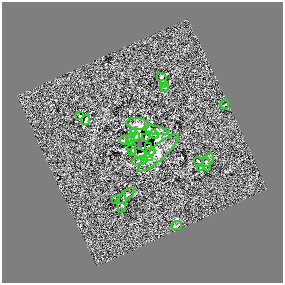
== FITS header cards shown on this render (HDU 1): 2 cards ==
NAXIS1  =                  281 /
NAXIS2  =                  281 /

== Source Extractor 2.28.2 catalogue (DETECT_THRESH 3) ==
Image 281 x 281 px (HDU 1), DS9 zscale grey, 1 PNG px = 1 image px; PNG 285 x 285 px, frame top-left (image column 1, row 281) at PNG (2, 2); each listed source drawn as its Kron ellipse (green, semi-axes under 4 px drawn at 4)
Background 0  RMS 34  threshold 102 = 3 sigma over >= 5 px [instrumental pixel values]
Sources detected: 31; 3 with non-positive FLUX_AUTO (blend fragments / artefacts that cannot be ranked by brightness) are neither listed nor drawn; the other 28 listed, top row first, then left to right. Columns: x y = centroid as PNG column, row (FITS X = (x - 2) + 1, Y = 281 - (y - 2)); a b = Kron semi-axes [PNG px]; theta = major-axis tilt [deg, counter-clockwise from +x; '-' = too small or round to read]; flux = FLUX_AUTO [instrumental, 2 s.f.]
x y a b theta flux
162 79 6 3 -56 3700
164 84 3 2 - 1200
164 87 3 2 - 1700
225 104 4 2 - 2200
80 116 3 2 - 1900
86 120 5 2 - 3200
138 124 11 5 -8 11000
156 130 13 3 -10 8500
134 133 4 3 - 4100
154 134 5 3 - 3000
135 136 5 3 - 11000
146 138 4 2 - 3100
124 140 5 2 - 3600
130 140 5 4 - 8400
149 146 3 2 - 1500
132 148 7 3 -86 2500
150 152 6 3 45 4200
158 153 26 7 42 30000
142 154 12 4 -25 6300
208 160 7 5 62 3500
140 161 8 3 11 3200
199 162 5 2 - 2200
206 164 7 2 -78 3200
201 168 3 2 - 2200
126 196 12 4 41 5000
116 200 3 3 - 3000
122 204 9 4 83 3600
177 225 5 2 - 2700
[3 non-positive-flux detections neither listed nor drawn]